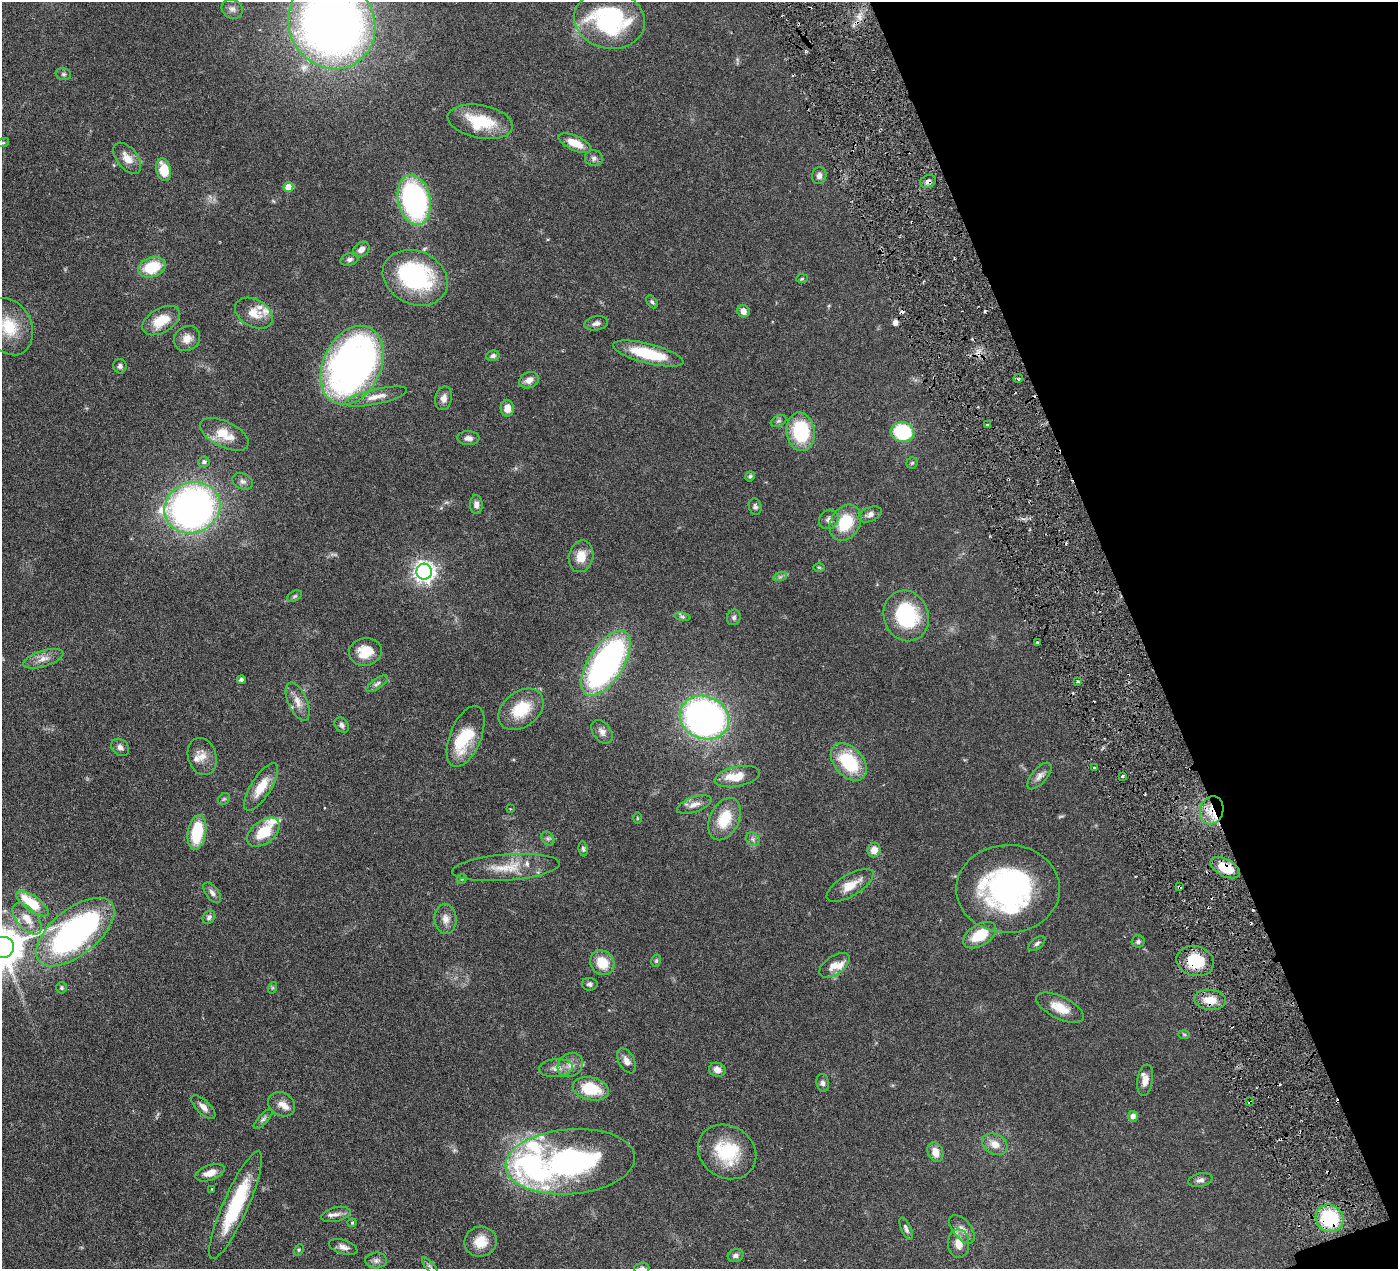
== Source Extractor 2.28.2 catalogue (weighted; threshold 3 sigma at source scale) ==
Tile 12 of 4 x 4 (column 4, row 3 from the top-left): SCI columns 4197-5592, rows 1570-2836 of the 5599 x 5543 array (HDU 1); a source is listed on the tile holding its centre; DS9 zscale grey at full resolution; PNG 1400 x 1271 px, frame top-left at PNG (2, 2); each listed source drawn as its Kron ellipse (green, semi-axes under 4 px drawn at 4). Shown black and unused: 19% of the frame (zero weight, under 3 of 6 exposures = <1% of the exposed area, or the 3 px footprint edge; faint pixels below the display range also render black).
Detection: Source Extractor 2.28.2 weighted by HDU 2 'WHT'; one run over the whole footprint, this tile lists its part. Background 0.0864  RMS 0.0036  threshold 0.0149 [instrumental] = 3 sigma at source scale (4.09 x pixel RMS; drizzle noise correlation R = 1.36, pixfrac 0.8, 0.05/0.05 arcsec/px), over >= 5 px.
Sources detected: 174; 3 inside a brighter object's white glare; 5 cosmic-ray / hot-pixel residue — neither listed nor drawn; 15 inside a brighter listed object's ellipse — not listed separately; the other 151 listed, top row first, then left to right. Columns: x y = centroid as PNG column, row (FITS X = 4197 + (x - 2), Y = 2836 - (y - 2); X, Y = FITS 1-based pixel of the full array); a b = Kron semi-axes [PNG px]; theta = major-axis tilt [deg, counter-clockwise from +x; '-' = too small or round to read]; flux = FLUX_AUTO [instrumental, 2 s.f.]
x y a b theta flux
232 9 11 9 -27 1.6
609 20 35 29 -11 42
332 24 46 42 -60 290
63 74 8 6 -15 0.72
480 122 33 16 -11 15
3 143 6 4 18 0.38
575 143 17 7 -24 5.8
127 158 18 10 -51 3.8
594 158 9 8 - 1.1
164 170 11 7 -76 7.4
819 176 8 7 - 1.5
928 182 8 6 23 1.3
288 187 5 5 - 4.4
414 200 25 16 -78 69
361 249 9 6 40 1.7
350 259 9 6 18 0.97
152 267 14 10 19 12
415 278 34 26 -26 41
802 279 6 4 2 0.47
652 302 7 4 -52 0.66
743 311 6 6 - 2.3
254 313 20 13 -29 5.1
161 321 21 12 30 8.2
596 323 12 7 10 1.5
9 327 30 23 -64 12
187 339 13 12 - 3.2
648 354 36 10 -14 15
493 356 6 5 - 0.94
352 365 41 29 65 150
120 366 7 6 - 0.84
1018 379 4 3 - 0.45
529 380 10 8 24 2.3
376 397 32 7 13 4
444 398 12 8 78 2
507 408 8 6 -88 2.7
779 421 8 5 26 0.73
987 425 3 2 - 0.34
801 432 19 14 -83 23
902 432 12 10 -12 27
224 434 26 13 -26 6.9
468 438 11 7 -3 1.6
204 462 6 5 - 0.92
912 463 6 5 - 0.5
750 476 5 4 - 0.51
243 481 11 7 -24 1.3
476 504 9 6 -88 1.7
755 507 8 6 -73 0.86
192 508 28 25 23 170
870 514 12 7 22 1.5
829 519 10 9 - 1.6
845 523 19 14 60 12
581 556 16 12 77 5.1
819 567 6 4 -1 0.36
424 572 8 7 - 180
780 577 7 4 18 0.63
295 596 8 5 27 0.65
906 616 26 22 -70 25
682 617 8 4 -8 0.63
734 617 8 6 67 0.92
1037 643 3 2 - 0.41
365 652 16 14 12 7
43 659 21 8 17 2.9
606 663 37 17 57 93
241 680 4 4 - 0.87
1077 681 4 3 - 0.43
377 684 12 5 35 1.1
298 702 20 9 -66 3.3
521 709 25 17 38 12
704 717 25 21 -22 140
342 725 8 6 -49 0.92
602 732 13 9 -53 1.8
466 737 32 15 68 14
120 747 10 7 -42 1.4
202 756 19 14 -72 3.7
849 762 21 14 -48 19
1094 768 3 2 - 0.4
1039 776 16 7 49 2
1122 776 3 3 - 0.4
737 777 23 10 12 5.8
261 787 27 10 57 6.7
224 799 6 5 - 0.51
694 805 18 7 19 2.2
510 809 3 2 - 0.24
1212 810 14 11 72 6.2
637 818 5 3 - 0.3
724 819 22 14 64 10
197 832 17 9 80 15
263 832 18 11 37 10
548 839 7 6 - 0.8
753 839 7 6 - 0.98
583 849 7 4 -82 0.64
874 850 7 6 - 3.2
506 867 54 13 4 9
1225 868 16 8 -27 8.3
462 879 5 4 - 0.45
850 885 26 10 31 5.8
1179 887 3 3 - 0.42
1008 889 52 44 0 76
212 893 12 6 -53 1.3
32 904 19 7 -36 11
209 917 7 6 - 0.97
27 919 19 10 -49 4.5
446 919 15 11 -85 2.8
75 932 47 23 39 89
980 935 18 10 32 11
1138 941 6 6 - 0.77
1037 943 10 5 39 0.89
3 948 11 10 - 1100
656 961 6 5 - 0.54
1195 961 19 15 -15 12
602 963 13 11 -52 7.2
834 965 17 9 34 3.4
590 984 8 6 -8 0.95
62 988 5 5 - 0.55
272 988 6 4 71 0.42
1210 1000 16 10 -6 5.2
1060 1008 26 11 -26 6.2
1184 1034 6 4 -2 0.37
626 1061 13 8 -62 2.2
570 1065 13 11 39 2.9
556 1068 17 9 5 2.6
717 1070 8 7 - 2.1
1145 1080 16 8 81 2.7
823 1083 9 6 -81 1.1
591 1089 18 11 -13 12
1250 1102 4 3 - 0.48
281 1104 14 11 -32 2.7
203 1107 15 6 -44 2.1
1133 1116 5 5 - 1.7
263 1119 13 5 48 0.97
995 1144 13 10 -27 3.4
727 1152 30 26 -34 17
935 1152 10 7 -67 3.2
570 1162 65 32 5 88
210 1173 15 7 19 3.2
1200 1180 12 6 12 1.3
212 1189 3 2 - 0.22
236 1205 58 12 66 22
336 1214 15 7 14 1.7
1330 1218 14 13 - 23
352 1223 4 4 - 0.35
906 1229 12 5 -66 1
962 1229 17 9 -50 2.5
481 1242 16 15 - 5.7
959 1244 14 10 -87 3.9
343 1247 15 7 -18 1.7
299 1250 6 4 62 0.42
736 1255 8 6 17 1.2
376 1260 11 8 5 1.3
430 1266 11 3 -49 0.64
642 1268 7 5 3 0.98
Overlapping masked pixels (flux is a lower limit): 7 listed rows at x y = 928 182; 1212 810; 1225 868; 1179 887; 1195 961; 1250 1102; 1330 1218
Isophote crosses this tile's border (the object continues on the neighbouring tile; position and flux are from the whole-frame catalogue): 5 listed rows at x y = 609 20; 332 24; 9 327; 3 948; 642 1268